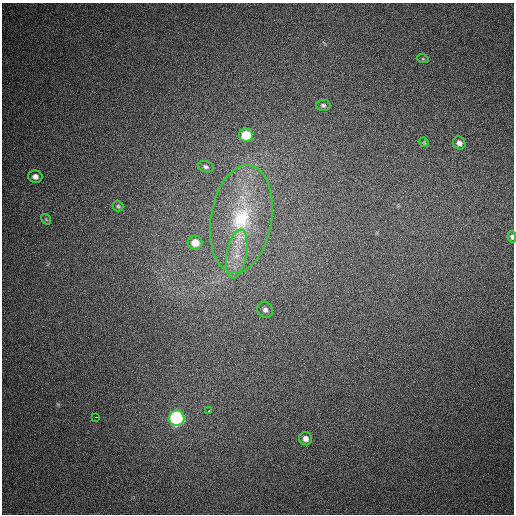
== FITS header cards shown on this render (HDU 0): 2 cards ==
NAXIS1  =                  512
NAXIS2  =                  512

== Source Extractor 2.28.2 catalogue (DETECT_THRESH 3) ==
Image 512 x 512 px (HDU 0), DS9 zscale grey, 1 PNG px = 1 image px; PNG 516 x 516 px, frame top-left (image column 1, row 512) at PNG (2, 3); each listed source drawn as its Kron ellipse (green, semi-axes under 4 px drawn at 4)
Background 416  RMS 11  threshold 32.4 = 3 sigma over >= 5 px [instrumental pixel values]
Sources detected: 18; all 18 listed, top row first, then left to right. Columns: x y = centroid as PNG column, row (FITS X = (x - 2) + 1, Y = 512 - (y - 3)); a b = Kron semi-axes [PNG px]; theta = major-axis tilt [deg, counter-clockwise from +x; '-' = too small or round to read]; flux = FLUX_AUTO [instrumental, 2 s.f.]
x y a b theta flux
423 59 6 3 -18 830
323 105 7 5 -1 1700
246 135 7 6 - 20000
424 142 5 4 - 810
459 143 7 6 - 3000
206 167 8 5 -17 1900
35 177 7 6 - 4000
118 206 5 5 - 1100
46 219 6 3 -56 780
241 219 54 30 81 75000
512 237 6 4 -78 2000
195 243 7 7 - 8000
237 254 24 10 79 14000
265 310 8 7 - 2500
209 411 2 2 - 2600
96 417 3 2 - 2900
177 418 7 7 - 170000
306 439 7 6 - 3500
At the frame edge (FLAGS 8, measured only in part): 1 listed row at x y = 512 237